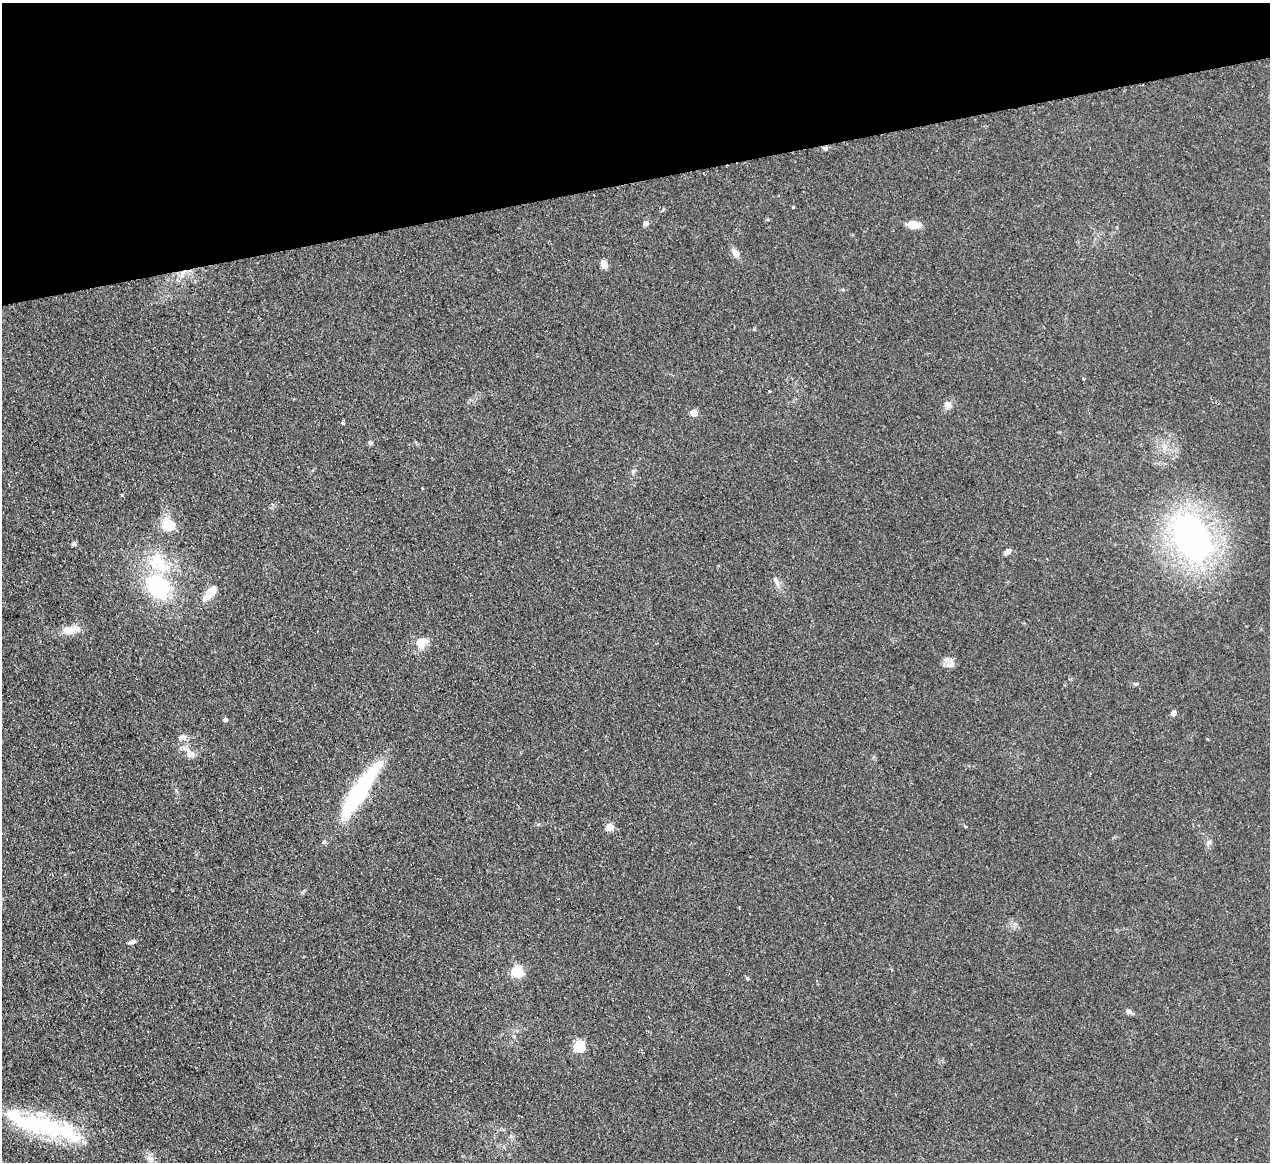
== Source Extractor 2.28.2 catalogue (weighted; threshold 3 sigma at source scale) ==
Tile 3 of 4 x 4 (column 3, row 1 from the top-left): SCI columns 2590-3857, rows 3760-4919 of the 5180 x 5078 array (HDU 1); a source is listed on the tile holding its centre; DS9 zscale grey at full resolution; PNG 1272 x 1164 px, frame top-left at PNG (2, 3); no overlay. Shown black and unused: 15% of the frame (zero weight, under 2 of 3 exposures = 3% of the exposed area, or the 3 px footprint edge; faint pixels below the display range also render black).
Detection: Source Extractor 2.28.2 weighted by HDU 2 'WHT'; one run over the whole footprint, this tile lists its part. Background 0.107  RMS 0.011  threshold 0.0476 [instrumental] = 3 sigma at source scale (4.5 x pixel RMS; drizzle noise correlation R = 1.50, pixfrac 1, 0.05/0.05 arcsec/px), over >= 5 px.
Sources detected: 45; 1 inside a brighter object's white glare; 2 cosmic-ray / hot-pixel residue — not listed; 4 inside a brighter listed object's ellipse — not listed separately; the other 38 listed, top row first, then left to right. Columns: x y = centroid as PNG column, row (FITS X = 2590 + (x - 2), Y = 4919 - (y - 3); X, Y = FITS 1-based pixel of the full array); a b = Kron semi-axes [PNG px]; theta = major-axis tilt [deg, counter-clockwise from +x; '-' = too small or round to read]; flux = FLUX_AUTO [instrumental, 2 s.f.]
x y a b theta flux
826 148 6 4 71 1.5
646 223 7 6 - 3.3
914 225 15 7 -2 11
735 253 12 7 -58 6.5
604 265 9 6 -68 8.1
1083 378 4 2 - 1.7
948 405 10 9 - 6
694 413 5 5 - 22
370 443 6 5 - 1.9
422 488 3 2 - 0.89
168 525 7 7 - 34
1191 537 40 27 -63 360
74 544 6 5 - 2.4
1007 552 7 5 38 4.9
158 561 30 22 -38 43
777 584 9 6 -70 4.1
158 587 24 18 -46 89
210 593 20 8 50 17
69 630 21 11 7 12
420 642 12 11 - 14
950 663 17 9 -70 6.3
1136 684 6 3 17 1.3
1173 713 4 4 - 7.8
225 720 4 4 - 3.9
182 737 11 7 3 4.6
190 753 16 10 -44 8.3
357 795 69 14 57 120
610 827 5 5 - 25
1208 843 7 4 71 2.2
132 942 8 5 25 2.7
517 971 5 5 - 110
747 978 5 4 - 1.7
1129 1011 8 5 -26 4.1
514 1036 6 5 - 1.8
579 1046 5 5 - 96
41 1125 71 24 -11 110
511 1136 6 5 - 2
151 1159 14 7 -60 6.4
Overlapping masked pixels (flux is a lower limit): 1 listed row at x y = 357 795
Unlisted compact peaks at least as high as the median listed source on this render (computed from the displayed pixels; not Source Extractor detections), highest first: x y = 793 207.